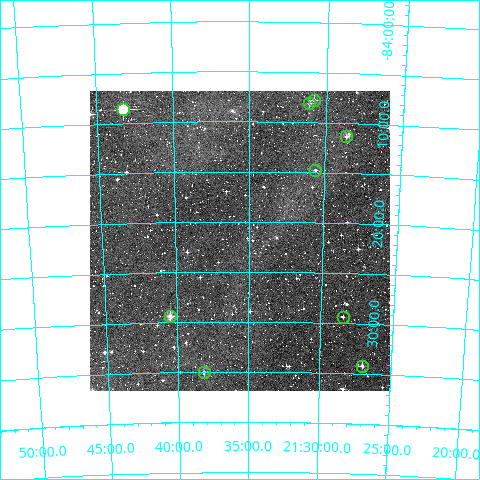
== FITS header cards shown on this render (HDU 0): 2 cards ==
NAXIS1  =                  300
NAXIS2  =                  300

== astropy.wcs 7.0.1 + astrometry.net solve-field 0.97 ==
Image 300 x 300 px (HDU 0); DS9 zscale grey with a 90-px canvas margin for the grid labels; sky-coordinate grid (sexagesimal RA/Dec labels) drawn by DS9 from the SOLVED WCS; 9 Tycho-2 reference stars matched to detected sources circled (green)
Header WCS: RA---TAN/DEC--TAN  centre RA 21:35:38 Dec -84:22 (323.91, -84.36 deg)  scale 6 arcsec/px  FOV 30.0' x 30.0'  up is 0 deg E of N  parity normal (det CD < 0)
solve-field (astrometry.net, Tycho-2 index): VERIFIED the header's WCS against the Tycho-2 star catalogue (verified at 2 index scales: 7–9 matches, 0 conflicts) and refined it, rather than solving blind
Solved WCS: RA---TAN-SIP/DEC--TAN-SIP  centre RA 21:35:37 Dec -84:22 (323.91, -84.36 deg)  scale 6 arcsec/px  FOV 30.0' x 30.0'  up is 0 deg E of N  parity normal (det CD < 0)
The solver's refit moves the header's centre by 2 arcsec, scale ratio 1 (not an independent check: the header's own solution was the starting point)
Tycho-2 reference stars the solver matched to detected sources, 9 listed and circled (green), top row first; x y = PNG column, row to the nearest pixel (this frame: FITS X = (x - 90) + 1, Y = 300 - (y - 91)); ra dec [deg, ICRS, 3 dp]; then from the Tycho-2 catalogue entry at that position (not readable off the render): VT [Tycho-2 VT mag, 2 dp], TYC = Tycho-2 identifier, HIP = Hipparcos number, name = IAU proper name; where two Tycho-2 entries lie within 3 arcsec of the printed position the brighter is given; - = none
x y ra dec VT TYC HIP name
314 100 322.698 -84.129 10.94 9524-1236-1 - -
309 103 322.779 -84.135 11.11 9524-1058-1 - -
123 109 325.812 -84.144 8.92 9524-1965-1 107239 -
346 136 322.155 -84.189 11.25 9524-1324-1 - -
315 170 322.650 -84.246 11.77 9524-833-1 - -
170 316 325.114 -84.490 10.07 9528-2162-1 - -
343 317 322.115 -84.489 12.22 9528-959-1 - -
362 366 321.751 -84.570 11.30 9528-1564-1 - -
204 372 324.543 -84.583 11.39 9528-2139-1 - -